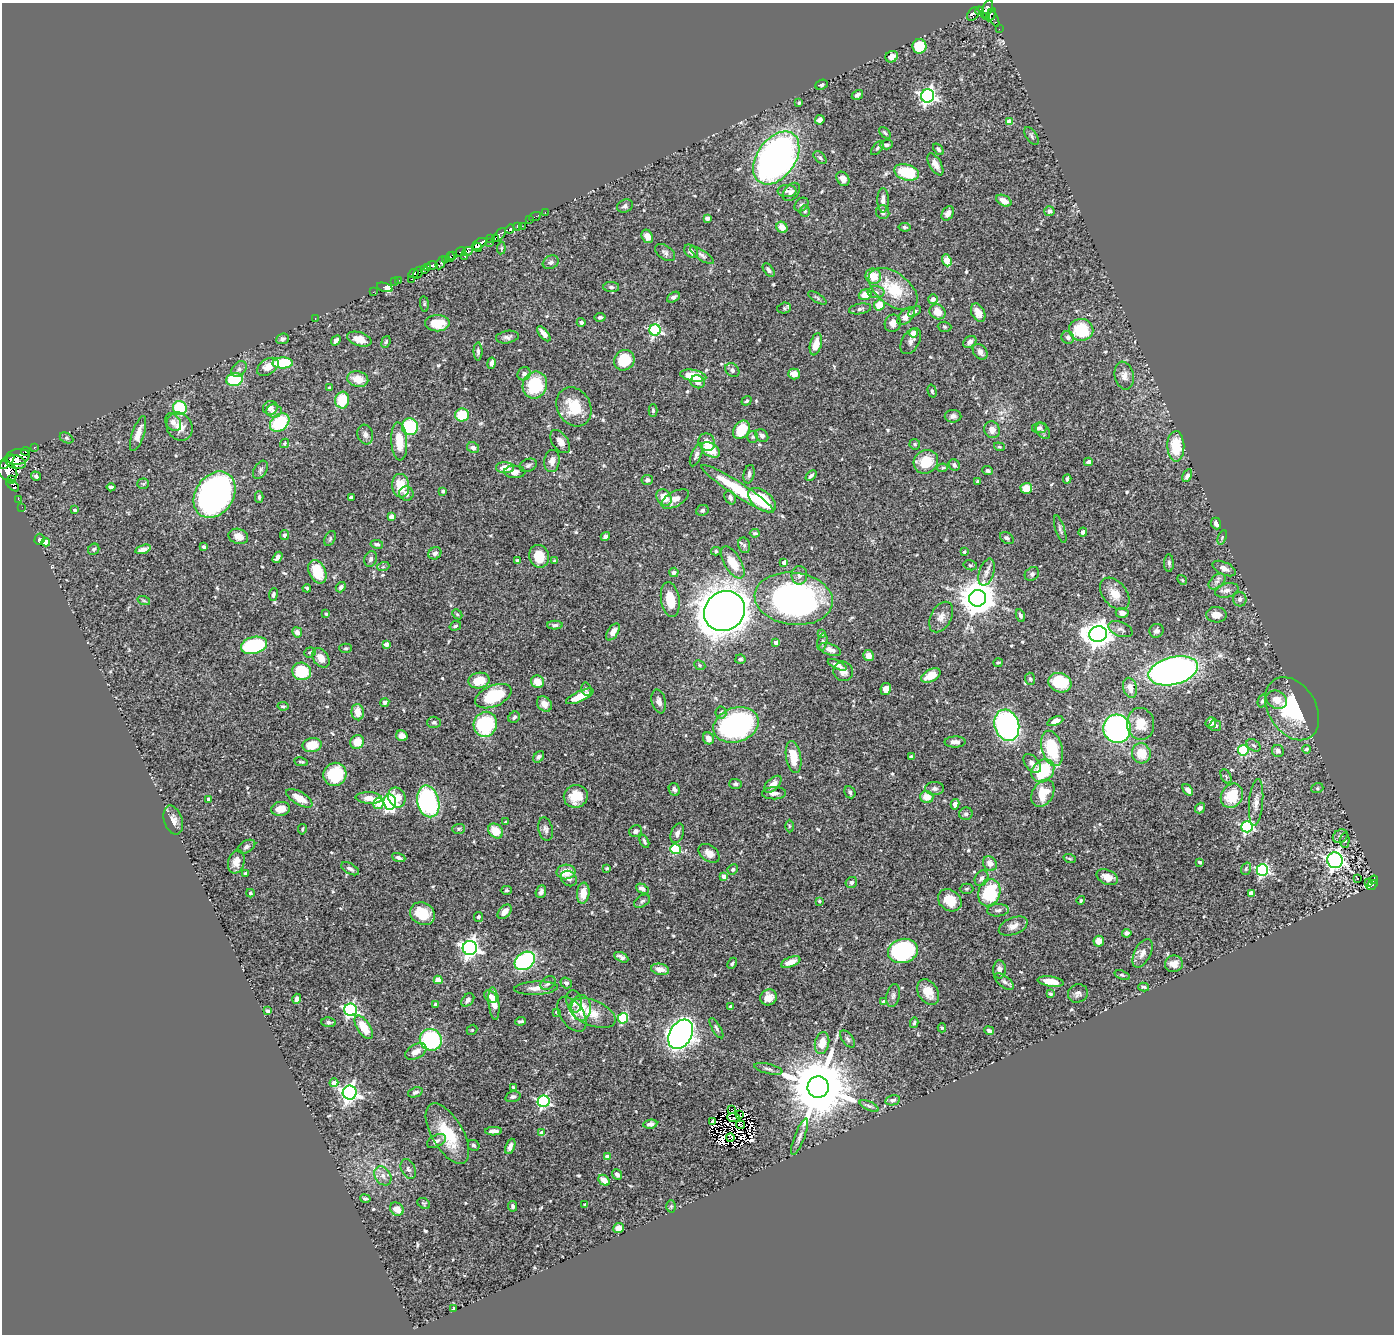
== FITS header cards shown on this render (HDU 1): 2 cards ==
NAXIS1  =                 1392
NAXIS2  =                 1332

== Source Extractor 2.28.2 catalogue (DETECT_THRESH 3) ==
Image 1392 x 1332 px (HDU 1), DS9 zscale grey, 1 PNG px = 1 image px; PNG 1396 x 1336 px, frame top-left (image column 1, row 1332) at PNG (2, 3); each listed source drawn as its Kron ellipse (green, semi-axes under 4 px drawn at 4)
Background 0.696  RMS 0.023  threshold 0.0689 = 3 sigma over >= 5 px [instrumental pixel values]
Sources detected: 593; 14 with non-positive FLUX_AUTO (blend fragments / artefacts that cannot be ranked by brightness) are neither listed nor drawn; of the other 579, the 500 brightest by FLUX_AUTO listed and drawn (79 fainter detections omitted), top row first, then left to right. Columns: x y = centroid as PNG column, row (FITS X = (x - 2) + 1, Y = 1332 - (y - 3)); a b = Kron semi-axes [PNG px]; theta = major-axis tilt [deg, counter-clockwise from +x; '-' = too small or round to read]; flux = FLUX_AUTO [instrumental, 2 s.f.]
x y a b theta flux
987 9 9 5 65 580
979 11 4 3 - 150
973 14 7 5 54 190
991 15 7 3 63 100
986 17 3 2 - 56
993 18 9 3 -62 42
999 29 2 2 - 6.9
919 46 7 7 - 52
892 57 6 5 - 13
822 85 6 5 - 2.9
857 95 6 4 33 4.3
928 96 7 6 - 480
799 103 4 3 - 2.1
820 120 5 4 - 7.9
1009 122 4 4 - 19
885 133 7 4 -42 2.8
1032 136 10 5 -55 3.8
886 145 7 4 4 4
877 148 8 4 53 3.2
938 149 6 4 -51 3.4
776 158 29 19 55 710
820 158 8 5 -44 3.2
935 164 12 6 -61 12
907 172 12 8 -16 63
843 179 8 6 -54 11
787 191 9 6 -1 6.1
791 192 10 7 49 7.7
883 200 12 5 90 8.7
1004 201 8 5 -28 13
801 205 8 6 42 3.4
625 206 8 6 24 4.5
805 211 5 5 - 4.2
1049 211 5 5 - 3.4
545 212 3 2 - 11
883 212 7 6 - 5.7
948 213 8 5 60 11
535 217 6 2 26 13
707 218 4 4 - 6.3
529 220 2 2 - 4.2
517 226 3 3 - 81
522 226 2 2 - 9.3
782 227 6 5 - 15
905 227 6 4 -7 2.9
510 229 5 3 - 97
500 235 8 4 50 570
647 236 7 5 -62 9.4
491 238 4 3 - 190
495 238 3 2 - 15
490 243 2 2 - 37
479 244 8 4 34 930
477 247 4 3 - 360
501 248 6 4 83 2
468 251 6 3 25 210
691 251 8 5 -40 6.8
461 252 5 3 - 150
665 252 11 7 -35 5.4
453 255 3 3 - 47
702 255 14 5 -35 4.7
465 256 3 3 - 51
450 257 5 4 - 120
445 260 3 2 - 76
947 260 6 4 -69 35
551 262 8 6 29 4.9
441 263 7 4 61 240
432 265 5 3 - 400
428 267 4 3 - 310
424 269 4 3 - 170
769 270 7 4 -51 4.5
414 273 5 3 - 190
418 273 6 3 62 180
873 276 8 7 - 27
411 279 3 3 - 81
399 280 2 2 - 3.7
395 282 2 2 - 5.9
385 287 8 4 -18 25
611 287 8 5 -2 3.4
893 289 28 16 -37 65
373 292 2 2 - 11
876 292 8 6 0 5.1
865 295 6 5 - 26
673 297 7 4 29 4.4
817 298 10 4 -33 3.1
933 299 5 4 - 8.9
424 304 8 4 -83 2
879 305 6 5 - 26
784 308 7 5 16 3
860 309 11 5 11 4.4
914 311 7 4 32 4.2
937 312 8 7 - 21
978 313 10 6 -62 15
906 316 11 6 47 13
600 317 5 4 - 3.7
315 318 3 2 - 220
581 322 4 4 - 4.4
437 323 12 8 -1 29
893 323 9 8 - 10
945 327 7 5 -4 2.6
655 330 6 5 - 210
1081 330 12 11 - 77
913 333 4 4 - 22
544 334 9 4 -51 9.6
507 337 11 6 9 5.2
1068 338 7 6 - 4.9
283 339 6 5 - 4.5
359 339 12 7 -18 14
336 340 5 4 - 6.8
911 341 14 8 60 7.5
386 342 6 4 70 2.2
970 342 7 5 37 6.1
816 344 11 5 76 17
478 351 9 4 -90 4.5
980 352 9 6 -50 9
624 360 11 9 47 47
283 363 10 5 2 67
492 363 6 3 81 6
268 367 12 7 32 17
239 369 9 6 51 5.5
732 370 8 6 -42 4.2
524 374 7 6 - 4.7
794 374 6 5 - 13
693 376 13 5 -9 28
1124 376 14 9 -77 11
358 379 10 7 -14 19
234 380 8 6 12 78
698 382 7 6 - 10
535 385 14 12 69 79
329 388 4 3 - 1.9
932 391 6 4 -75 2.8
342 400 8 7 - 52
747 401 5 3 - 2.3
574 407 20 16 -60 47
180 408 7 7 - 110
270 408 7 7 - 8.8
653 410 6 4 -90 2.7
274 411 7 6 - 5.9
462 415 7 6 - 58
953 416 8 6 0 5.2
173 422 9 7 -54 7.4
280 422 11 8 40 94
179 427 14 12 -58 21
410 427 8 8 - 90
1039 428 7 5 9 4.1
741 430 10 7 55 51
992 430 8 7 - 11
1043 431 9 6 -52 4.2
138 434 18 6 72 16
365 434 10 7 -73 6.7
762 436 7 5 -44 6.4
753 437 6 5 - 2.6
66 438 7 5 -26 2.8
399 441 19 8 -86 34
560 442 13 7 -55 13
707 442 9 8 - 17
285 443 5 4 - 2.4
915 444 5 5 - 2.6
1176 446 15 8 -89 55
34 447 3 3 - 39
999 447 5 4 - 2.1
473 448 6 5 - 5.3
711 450 10 6 -33 37
26 451 4 4 - 15
696 455 12 5 68 5.1
18 457 11 8 10 1400
552 461 11 7 82 9.7
7 462 9 4 44 650
16 462 10 6 -15 1200
926 462 12 11 - 41
1088 462 4 4 - 5.6
528 465 9 6 22 4.5
954 465 6 5 - 4.4
505 468 9 5 -3 19
943 468 5 4 - 2.2
260 470 10 6 59 4.3
7 471 11 8 -48 1200
987 471 5 4 - 3.5
515 472 11 6 -1 8.3
749 474 9 5 77 4.6
36 476 5 4 - 3.7
811 476 6 4 42 4.3
1187 476 7 4 63 5.5
12 479 3 2 - 88
1067 479 4 3 - 2.4
647 480 6 5 - 4.7
978 482 4 3 - 3.6
143 484 6 5 - 2.2
13 485 8 4 -44 33
401 486 12 8 -83 37
111 487 4 3 - 3.7
1026 488 6 5 - 23
737 489 42 7 -33 86
443 491 4 3 - 2.9
406 494 7 7 - 7.7
214 495 25 19 56 730
259 497 6 3 -89 2.8
664 497 9 7 -57 18
730 497 7 5 -64 5
351 498 4 3 - 5.4
18 499 2 2 - 6.8
675 499 15 7 28 14
762 500 16 9 -38 76
22 507 2 2 - 6
75 510 3 3 - 3.8
702 510 6 5 - 3.2
392 517 4 4 - 19
1216 523 6 5 - 7.2
1060 529 14 4 -72 4.7
1083 532 4 4 - 5.4
755 533 5 3 - 2.4
284 535 5 4 - 3.1
238 536 10 7 -18 15
605 536 5 4 - 5.8
1222 537 7 4 69 2.1
330 538 8 5 65 3.2
1007 538 7 5 -36 4.2
39 539 5 5 - 2.3
46 542 4 4 - 28
377 544 6 4 -11 3.4
744 545 8 6 -77 3.8
204 547 4 4 - 3.2
94 549 6 5 - 3.1
143 549 8 4 17 7.5
716 551 5 4 - 2.4
964 552 3 3 - 3.2
435 553 7 5 33 6
539 556 11 10 - 27
277 557 6 4 57 7.3
371 559 8 6 67 4.9
517 560 4 3 - 2.6
555 561 4 3 - 2.2
733 562 18 8 -59 34
784 562 4 3 - 8.4
1169 563 9 5 -89 4
970 565 7 5 -13 2.6
383 567 6 4 19 2
1224 568 12 6 -25 8.3
317 572 12 8 -65 44
674 572 4 4 - 6.9
986 572 14 7 72 9.4
1032 574 8 6 39 3.9
799 575 9 8 - 7.7
1182 580 5 4 - 2
1217 581 10 6 40 7
341 587 5 4 - 4.1
307 588 4 3 - 2.1
1227 590 12 7 15 7.6
1115 594 18 12 -51 22
273 595 6 4 83 3.2
978 598 8 8 - 3900
670 599 18 9 -81 35
794 599 39 26 -7 500
1240 599 7 6 - 5
144 601 6 4 -19 2.4
724 611 21 19 37 2400
1122 613 6 5 - 7.7
326 614 4 3 - 2.4
457 614 6 4 -44 1.9
1216 615 10 7 -1 15
1020 616 6 4 -67 4
941 617 16 10 61 12
555 625 8 4 1 3.8
455 626 6 4 19 2.8
1120 629 13 7 -22 7.1
1156 631 7 6 - 5.1
297 632 5 4 - 7.1
613 632 10 5 56 13
821 634 4 3 - 2.6
1098 634 9 8 - 1900
776 642 4 4 - 8.3
822 642 9 5 75 3.8
386 644 4 4 - 11
254 645 13 8 15 150
346 648 6 4 -1 2.3
830 649 11 5 -19 13
310 652 6 5 - 2.4
868 656 5 5 - 11
321 658 10 7 -55 15
740 659 5 4 - 3.6
998 663 4 3 - 2.1
700 665 6 4 -25 2.3
837 665 10 4 -26 6.4
302 671 9 8 - 74
843 671 10 9 - 11
1173 671 25 13 14 840
931 676 10 6 29 27
1030 679 6 5 - 2.3
479 680 10 8 11 33
537 682 7 6 - 19
1060 683 12 9 -17 60
1130 688 10 7 -76 15
586 689 6 5 - 2.7
886 689 6 5 - 10
493 696 19 10 23 82
580 696 15 5 24 30
1277 700 11 8 -31 16
659 701 12 7 -76 7.5
1262 701 6 4 75 2.8
385 702 5 4 - 4.7
544 704 8 6 -47 12
283 706 5 3 - 2.2
1292 709 34 24 -58 110
358 712 8 6 -85 18
721 712 6 5 - 3.5
514 717 6 5 - 3.9
1055 721 8 4 22 8
434 722 7 5 0 3.5
1211 723 5 5 - 5.4
485 724 12 11 - 140
1140 724 16 13 -80 24
736 725 23 17 18 320
1007 725 16 12 -73 500
1215 726 6 5 - 3.6
1117 729 14 14 - 460
402 736 6 5 - 10
708 738 6 5 - 9.9
357 742 7 7 - 25
955 742 10 5 1 9.3
312 745 10 7 11 36
1254 745 8 5 -38 3.5
1052 748 18 10 -74 78
1306 749 4 3 - 2.6
1243 750 5 5 - 98
1278 751 6 6 - 5.3
1141 753 10 9 - 28
539 757 6 4 52 4.2
793 757 16 7 -80 29
911 757 4 3 - 2.6
301 762 7 3 -10 2.1
1032 763 11 7 -48 6.6
1043 771 13 10 46 85
335 774 12 11 - 83
1226 776 8 5 -65 2.7
736 784 6 5 - 3.3
773 784 11 6 43 12
1317 788 6 5 - 2.4
674 789 6 5 - 5.1
935 789 9 6 0 5.3
1188 790 6 4 -52 5.7
850 792 6 5 - 3.7
774 793 12 6 2 7.8
1043 793 15 10 60 38
576 796 12 11 - 32
1232 796 12 10 57 47
927 797 6 6 - 20
299 798 14 6 -30 23
369 798 13 5 -3 18
397 798 10 8 -67 18
208 799 4 3 - 2.6
428 801 16 11 -76 240
390 802 7 6 - 330
1256 802 23 7 85 13
379 803 6 5 - 42
955 804 5 4 - 10
1200 808 6 4 50 5.9
281 809 9 7 9 18
966 814 7 6 - 3.9
173 820 15 9 -73 13
506 822 4 3 - 4.7
789 826 6 4 89 2
1247 827 6 5 - 230
302 829 5 3 - 2.1
458 829 6 5 - 2.3
546 829 12 7 -77 5.9
496 831 8 6 -46 27
636 831 6 5 - 4.7
677 833 10 6 70 7.3
1340 836 8 6 33 4.5
1345 840 7 4 89 2.6
644 841 7 4 -65 3
246 847 9 6 28 3.8
675 849 5 5 - 80
709 853 12 8 -38 12
399 858 7 3 -20 4.3
1070 859 6 4 -19 2
1335 860 8 7 - 580
236 862 12 8 73 13
1199 862 3 3 - 2.7
990 863 8 6 -49 11
607 868 3 3 - 2
350 869 10 5 -29 6.1
733 869 5 5 - 3.3
1246 869 6 4 71 2.3
1262 870 5 5 - 270
566 872 9 7 7 24
246 873 3 3 - 3.1
724 876 4 4 - 9.3
1107 877 11 7 -24 16
569 878 8 7 - 6.6
981 878 8 6 59 4.8
1357 879 3 3 - 2.5
1374 880 4 4 - 64
851 882 6 5 - 4.4
1368 883 2 2 - 5.1
1372 885 6 3 36 99
642 889 7 4 -27 6.6
966 889 7 5 2 2.7
506 890 5 4 - 2.6
541 892 6 5 - 5.5
250 893 4 4 - 2.2
583 893 10 6 84 19
989 893 14 11 73 100
1251 893 4 4 - 6.9
950 900 13 10 -36 30
1081 900 4 4 - 2.7
642 901 9 5 30 3.9
819 901 3 3 - 2.3
998 910 11 6 4 6
505 912 8 5 45 15
422 914 13 11 -29 41
478 917 5 4 - 3
1013 926 15 8 21 11
1127 933 4 4 - 5.5
1099 941 5 5 - 12
470 948 7 7 - 840
903 951 15 12 14 200
1142 953 15 8 63 9.9
621 957 7 4 -26 5.4
525 961 11 8 35 240
791 962 10 5 20 17
732 963 6 3 64 2.3
1174 964 9 8 - 13
660 969 9 5 -11 13
1000 969 9 6 88 7.3
1122 975 8 4 -19 2.1
438 980 4 4 - 30
1004 982 11 5 -37 5.7
1051 982 13 5 -8 21
548 983 8 6 41 5.7
566 983 6 5 - 4.7
1144 987 5 3 - 2.7
536 988 22 6 3 14
928 992 13 9 -58 22
1078 993 10 9 - 6.2
1050 994 4 3 - 2.5
893 995 11 6 78 5.2
490 996 7 5 -41 7.5
769 997 8 7 - 12
297 999 5 4 - 6.2
468 1000 7 5 44 5.1
574 1001 11 7 -76 10
883 1002 4 4 - 8.2
494 1003 16 5 -84 23
435 1004 4 3 - 2.8
731 1006 4 3 - 5.7
581 1008 13 10 90 36
351 1010 6 6 - 310
268 1011 4 3 - 2.5
556 1012 4 3 - 2.8
592 1013 24 13 -22 32
572 1014 20 11 -56 16
623 1018 5 5 - 120
520 1021 5 3 - 3.2
329 1022 7 5 -6 3.4
914 1023 5 3 - 2.9
364 1027 13 6 -57 33
716 1028 11 4 -60 3.4
942 1028 4 4 - 2.2
472 1030 6 4 41 1.9
989 1031 5 3 - 4.8
681 1034 16 11 58 1000
847 1039 10 5 -53 3.9
431 1040 11 10 - 150
822 1043 11 7 78 22
416 1052 12 7 28 12
768 1069 14 5 -13 5.2
334 1083 4 4 - 16
513 1087 3 3 - 1.9
818 1087 11 10 - 16000
415 1092 7 5 21 4.5
350 1093 7 7 - 660
513 1097 8 5 16 3.7
893 1100 7 5 11 5.3
544 1101 6 6 - 240
869 1106 10 4 -25 4
732 1109 4 3 - 6.7
739 1114 4 2 - 2.1
733 1118 6 2 -8 2
712 1121 3 2 - 4.6
650 1124 7 4 10 5.3
740 1125 4 2 - 2.1
494 1131 8 4 1 8.8
542 1133 4 4 - 17
447 1134 34 15 -60 62
800 1137 19 5 69 7.2
730 1138 4 2 - 2.5
436 1141 10 6 28 5.6
474 1145 6 5 - 3
510 1146 8 4 68 6.6
608 1157 4 4 - 14
408 1169 10 7 -64 5.4
617 1174 6 4 -51 4.5
383 1176 10 7 -56 9
604 1180 6 4 -42 14
365 1198 5 3 - 3.4
424 1203 7 5 -33 2.2
585 1204 3 3 - 2.2
513 1206 5 4 - 3.6
671 1206 6 5 - 2.3
397 1209 7 6 - 15
619 1228 5 5 - 18
454 1309 4 3 - 3.7
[79 fainter detections neither listed nor drawn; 14 non-positive-flux detections neither listed nor drawn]